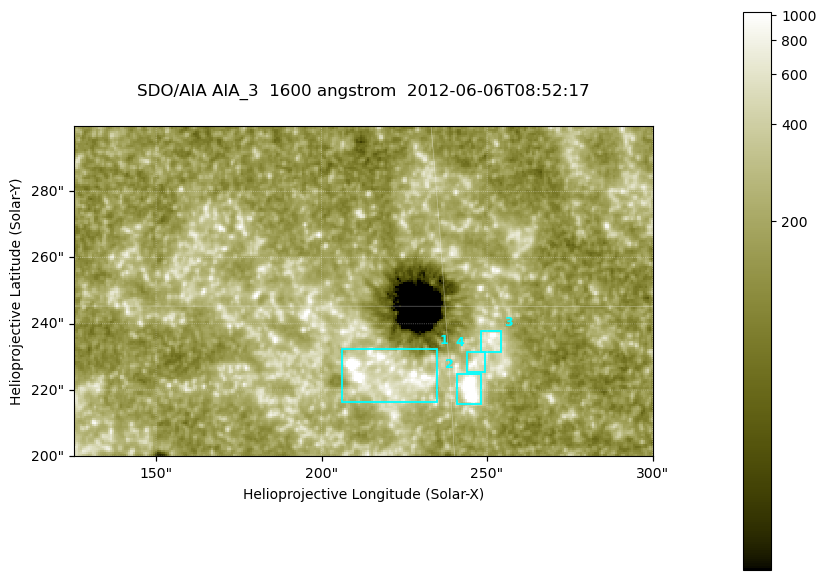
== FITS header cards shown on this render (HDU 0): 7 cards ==
TELESCOP= 'SDO/AIA '
INSTRUME= 'AIA_3   '
WAVELNTH=                 1600
WAVEUNIT= 'angstrom'
DATE-OBS= '2012-06-06T08:52:17.12'
CTYPE1  = 'HPLN-TAN'
CTYPE2  = 'HPLT-TAN'

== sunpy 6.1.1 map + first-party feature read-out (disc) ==
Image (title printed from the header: SDO/AIA AIA_3  1600 angstrom  2012-06-06T08:52:17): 287 x 164 px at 0.609 arcsec/px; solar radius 946 arcsec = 1552 px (partial field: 0.6% of the solar disc is inside the frame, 100% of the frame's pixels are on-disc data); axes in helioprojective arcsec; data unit not stated in the header (colour bar unlabelled)
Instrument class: DISC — disc imager (sunpy class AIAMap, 1600 A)
Bright regions (active regions / flare kernels): reference = the on-disc median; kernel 3 px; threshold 5 sigma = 345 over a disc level ~186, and >= 1.15x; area >= 47 px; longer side >= 3 px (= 1.8 arcsec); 4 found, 4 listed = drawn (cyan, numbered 1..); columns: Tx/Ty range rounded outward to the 2 arcsec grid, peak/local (2 s.f.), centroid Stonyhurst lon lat
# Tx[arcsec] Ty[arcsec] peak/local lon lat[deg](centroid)
1 206..236 216..232 21 +14 +14
2 240..248 216..226 9.4 +15 +13
3 248..256 230..238 5.6 +16 +14
4 244..250 224..232 4.8 +16 +14